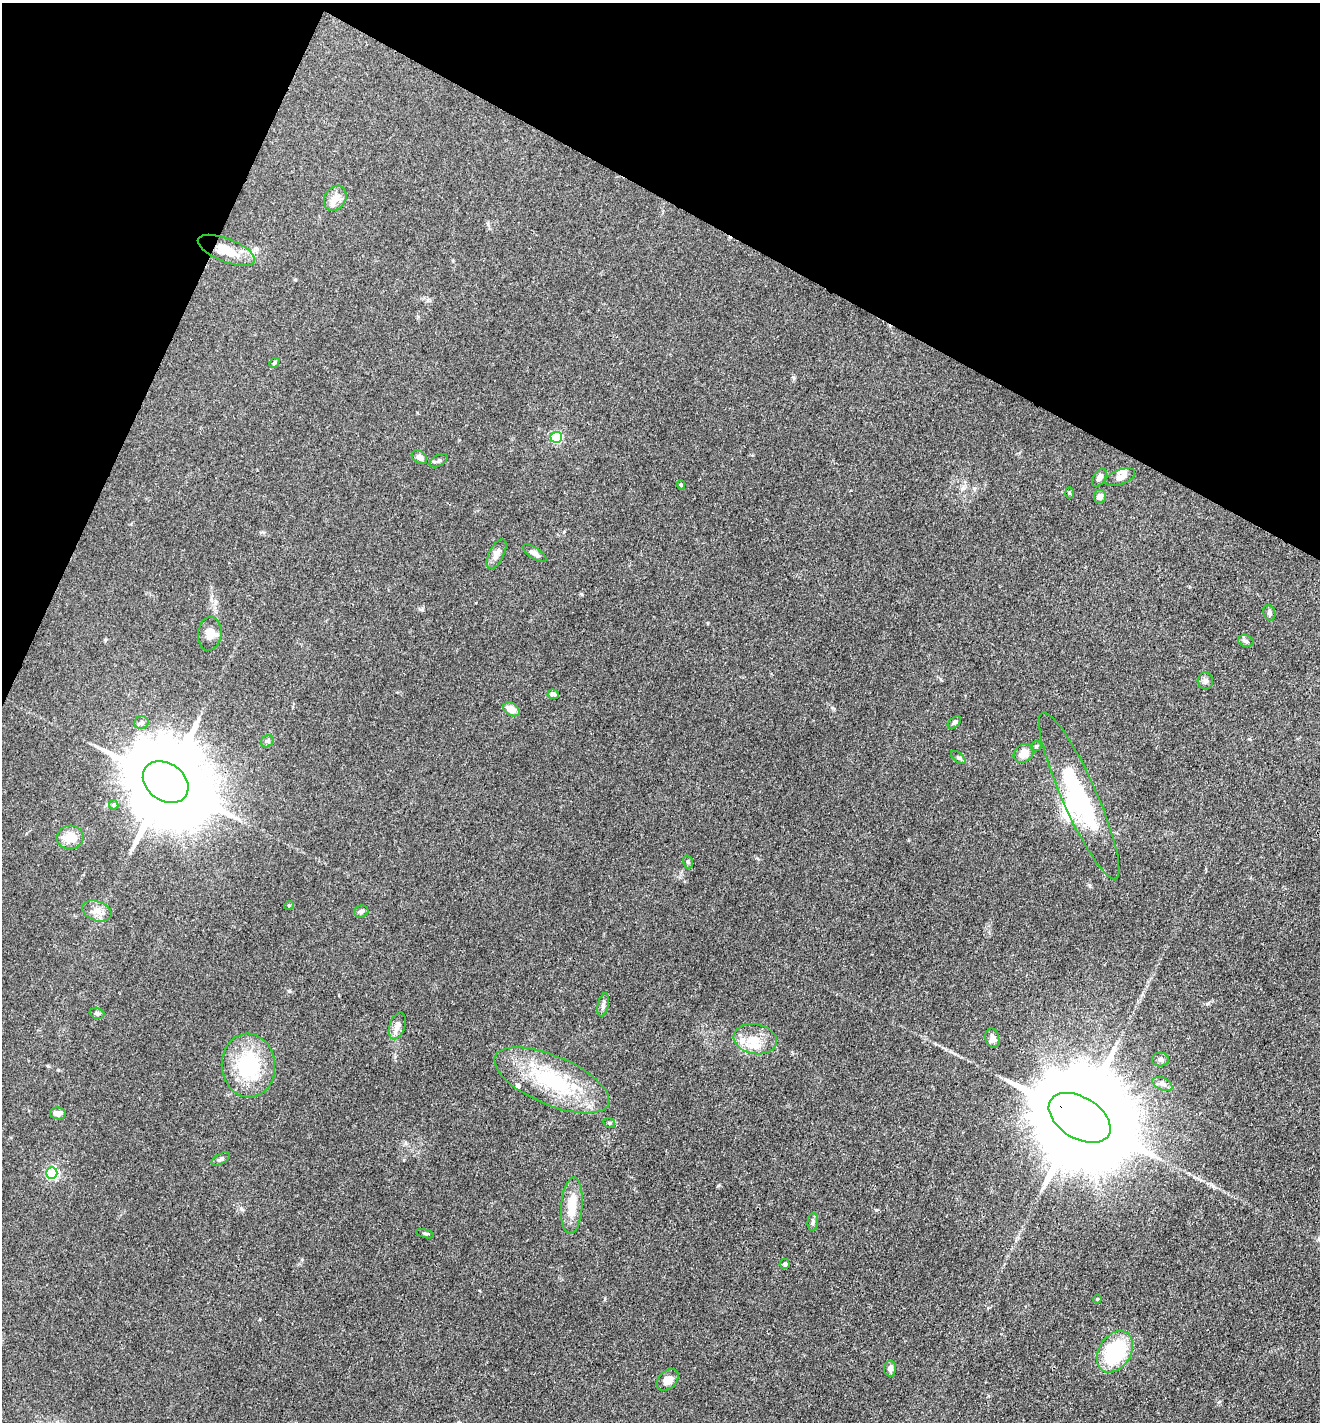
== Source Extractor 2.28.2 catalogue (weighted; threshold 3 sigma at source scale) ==
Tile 2 of 4 x 4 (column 2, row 1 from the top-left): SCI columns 1598-2915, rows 4265-5684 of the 5694 x 5685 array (HDU 1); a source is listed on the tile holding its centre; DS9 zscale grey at full resolution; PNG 1322 x 1424 px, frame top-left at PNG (2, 3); each listed source drawn as its Kron ellipse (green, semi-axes under 4 px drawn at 4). Shown black and unused: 21% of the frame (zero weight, under 3 of 4 exposures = <1% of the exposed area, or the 3 px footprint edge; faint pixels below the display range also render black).
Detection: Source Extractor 2.28.2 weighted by HDU 2 'WHT'; one run over the whole footprint, this tile lists its part. Background 0.083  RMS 0.0063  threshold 0.0283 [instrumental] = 3 sigma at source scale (4.5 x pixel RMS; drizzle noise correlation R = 1.50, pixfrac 1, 0.05/0.05 arcsec/px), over >= 5 px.
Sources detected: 66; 3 inside a brighter object's white glare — neither listed nor drawn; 8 inside a brighter listed object's ellipse — not listed separately; the other 55 listed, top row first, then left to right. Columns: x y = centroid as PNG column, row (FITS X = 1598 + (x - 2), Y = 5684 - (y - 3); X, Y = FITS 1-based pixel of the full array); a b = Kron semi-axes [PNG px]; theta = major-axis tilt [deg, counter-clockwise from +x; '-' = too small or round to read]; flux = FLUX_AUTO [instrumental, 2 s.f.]
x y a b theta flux
335 198 13 10 58 6
226 250 30 11 -22 14
274 363 6 4 44 0.86
556 437 6 5 - 55
419 457 8 6 -35 2.6
439 461 10 5 28 1.7
1120 477 16 7 21 3.8
1099 478 10 5 58 2.7
681 485 4 4 - 0.95
1069 493 6 4 -88 0.81
1100 496 6 6 - 3.6
534 553 14 5 -33 2.9
496 554 16 7 63 4.2
1269 613 8 6 -73 1.5
210 634 17 11 84 4.9
1246 641 8 6 -17 1.5
1205 681 8 8 - 2.3
553 694 6 4 -7 2
511 709 9 6 -30 6.2
954 722 8 4 43 1.2
141 723 7 6 - 2
267 741 7 5 42 1.3
1036 746 6 4 45 0.91
1024 753 11 8 38 6.2
958 758 9 4 -40 1.1
166 782 25 18 -36 11000
1079 796 91 17 -66 57
114 805 5 4 - 1.1
70 837 13 12 - 9.5
688 862 6 5 - 1.1
289 905 5 3 - 0.52
97 911 15 10 -21 5.5
361 911 7 6 - 1.8
603 1005 12 5 78 2
97 1013 7 5 -18 1.4
397 1026 14 7 72 3.7
992 1038 10 7 -77 3
755 1039 22 15 -9 11
1160 1059 8 7 - 2
248 1066 32 26 -85 44
552 1080 61 24 -23 57
1162 1084 10 6 -24 2.5
58 1113 8 6 -11 4.1
1080 1118 34 20 -31 21000
609 1123 6 4 -22 0.9
221 1159 10 5 31 1.5
52 1173 6 5 - 80
572 1206 28 10 86 14
813 1222 9 5 85 1.5
425 1234 9 3 -15 0.79
785 1264 5 5 - 1.3
1097 1299 4 4 - 0.73
1115 1352 22 16 58 44
890 1369 8 6 -89 2.6
668 1380 12 8 42 5.6
Overlapping masked pixels (flux is a lower limit): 2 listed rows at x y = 166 782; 1080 1118
Unlisted compact peaks at least as high as the median listed source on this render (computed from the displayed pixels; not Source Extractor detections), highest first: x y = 289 991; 718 1186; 581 594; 1207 1004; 422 610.